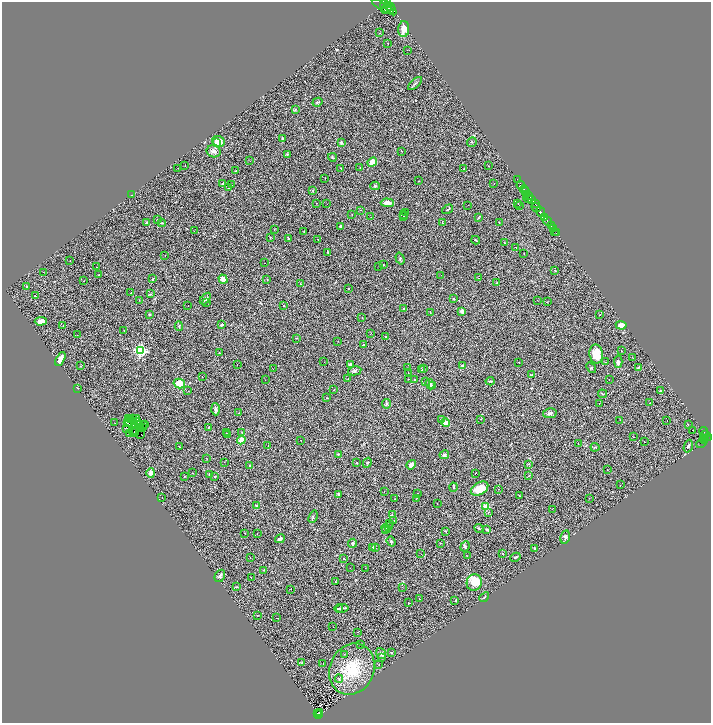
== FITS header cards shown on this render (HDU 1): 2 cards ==
NAXIS1  =                 1417
NAXIS2  =                 1442

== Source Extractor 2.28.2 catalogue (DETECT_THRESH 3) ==
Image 1417 x 1442 px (HDU 1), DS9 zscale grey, zoomed out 1/2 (1 PNG px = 2 x 2 image px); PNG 713 x 725 px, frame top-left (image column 1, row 1442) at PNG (2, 2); each listed source drawn as its Kron ellipse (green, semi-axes under 4 px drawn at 4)
Background 0.699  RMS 0.1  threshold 0.309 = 3 sigma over >= 5 px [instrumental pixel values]
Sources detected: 507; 185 cannot appear on this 1/2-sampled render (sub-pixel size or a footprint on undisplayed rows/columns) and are neither listed nor drawn; the other 322 listed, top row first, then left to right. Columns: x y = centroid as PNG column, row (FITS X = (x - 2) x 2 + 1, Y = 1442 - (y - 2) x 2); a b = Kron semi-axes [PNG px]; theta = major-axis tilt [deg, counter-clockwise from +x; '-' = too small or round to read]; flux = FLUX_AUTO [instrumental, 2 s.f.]
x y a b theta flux
386 4 6 4 43 1800
383 6 12 2 -30 800
390 6 3 2 - 430
391 8 8 4 -54 2600
386 9 6 3 29 1500
404 29 8 5 85 170
379 33 2 1 - 28
388 44 2 2 - 44
407 50 2 1 - 21
415 83 8 2 43 26
317 102 5 3 - 17
295 110 4 3 - 16
282 139 3 2 - 31
218 141 6 5 - 240
472 142 5 2 - 13
216 143 2 1 - 38
341 143 2 2 - 110
214 151 7 6 - 80
401 151 2 1 - 210
287 154 3 2 - 11
332 157 4 3 - 17
250 161 2 1 - 37
372 162 5 4 - 220
185 166 2 2 - 59
488 166 2 1 - 220
178 168 2 1 - 25
341 168 2 2 - 22
360 168 2 1 - 27
464 169 2 1 - 160
235 170 2 1 - 66
325 178 2 1 - 10
518 180 3 2 - 22
419 181 3 2 - 9.3
494 183 2 1 - 27
223 184 4 3 - 14
232 185 2 1 - 42
521 185 4 2 - 1200
375 186 4 3 - 22
229 188 2 2 - 7.9
313 190 3 2 - 11
524 190 4 2 - 730
526 192 3 1 - 370
131 195 2 1 - 7.1
527 195 2 1 - 110
528 196 2 1 - 83
528 198 5 2 - 110
532 200 3 3 - 410
316 203 2 2 - 32
387 203 7 3 -3 120
518 203 2 1 - 21
327 204 2 1 - 28
535 204 3 2 - 270
468 205 2 1 - 23
520 206 2 2 - 58
536 207 5 3 - 740
448 209 6 2 33 18
360 210 2 1 - 22
406 212 2 1 - 51
541 212 5 3 - 1600
352 214 2 1 - 48
403 214 2 2 - 150
371 217 2 2 - 93
403 217 2 1 - 21
545 217 2 2 - 480
478 218 3 2 - 10
157 220 3 2 - 9.1
548 221 5 2 - 750
147 222 4 3 - 12
499 222 2 2 - 9
162 223 4 3 - 15
442 223 2 2 - 38
551 226 3 2 - 140
341 227 3 2 - 44
274 229 2 1 - 50
554 229 3 2 - 93
194 231 2 2 - 8.2
304 231 2 1 - 56
554 231 2 1 - 13
556 233 2 1 - 24
270 237 3 2 - 9.1
288 238 4 2 - 14
318 240 2 1 - 380
476 240 4 2 - 15
504 243 2 2 - 20
516 247 2 1 - 56
328 252 2 2 - 110
524 254 2 1 - 48
165 256 2 1 - 21
400 258 6 2 -72 16
70 261 2 1 - 110
264 263 2 1 - 25
384 265 2 1 - 6.1
379 266 2 2 - 54
97 267 2 1 - 18
555 271 2 1 - 5.2
44 272 2 1 - 20
99 275 2 2 - 41
441 275 2 1 - 23
479 278 2 2 - 39
153 279 2 2 - 120
223 279 5 4 - 140
267 280 3 2 - 6.8
84 281 2 1 - 65
497 283 3 2 - 15
300 284 2 1 - 160
27 287 2 1 - 78
348 289 2 1 - 210
131 292 2 1 - 170
150 294 3 2 - 9.7
35 296 2 2 - 13
205 299 7 3 51 45
454 299 3 2 - 12
139 300 2 2 - 57
537 300 2 1 - 24
207 302 2 1 - 21
547 302 3 2 - 7.4
188 306 2 1 - 16
284 306 2 1 - 5.9
404 308 2 2 - 9.1
462 311 4 3 - 61
430 313 2 1 - 15
149 314 3 3 - 18
600 315 2 1 - 88
362 318 2 2 - 13
41 321 6 4 5 110
222 325 3 3 - 35
621 325 5 4 - 120
63 326 2 1 - 5.3
179 326 4 3 - 22
124 330 2 1 - 21
371 333 2 1 - 93
77 335 2 1 - 20
385 337 2 1 - 110
296 338 3 2 - 6.3
338 341 2 1 - 42
364 345 2 2 - 34
140 351 3 3 - 3500
621 351 2 1 - 8.4
219 352 2 1 - 52
596 354 9 6 -80 310
632 357 2 1 - 5.1
60 359 7 4 64 110
324 362 2 1 - 12
518 362 2 1 - 18
605 362 2 1 - 39
618 362 6 4 -86 59
237 365 2 1 - 29
350 365 4 2 - 31
81 366 2 1 - 7.7
463 366 2 2 - 69
407 368 2 1 - 31
423 368 2 1 - 52
591 368 6 2 -52 15
638 368 4 3 - 18
273 369 2 1 - 18
421 370 2 1 - 130
355 371 7 4 12 38
408 373 2 1 - 12
532 375 2 2 - 54
202 377 2 1 - 44
348 379 2 1 - 56
409 379 2 1 - 150
414 379 2 1 - 11
609 379 2 1 - 28
265 380 2 1 - 36
426 381 2 2 - 5.7
490 381 4 2 - 16
179 383 6 4 -14 290
430 384 5 4 - 39
432 386 2 2 - 53
77 388 2 2 - 92
333 390 2 2 - 200
661 390 3 2 - 8.8
188 391 2 1 - 6.6
602 394 4 2 - 18
327 398 2 1 - 47
649 403 2 1 - 18
387 404 5 3 - 26
599 404 2 1 - 82
216 409 6 4 -87 42
239 413 2 1 - 21
550 413 7 4 12 40
128 418 3 1 - 9.7
133 418 3 1 - 4.5
137 418 2 1 - 4.7
442 419 2 1 - 27
480 419 2 2 - 26
131 420 3 1 - 8.3
620 420 2 1 - 12
667 420 2 1 - 26
128 422 3 1 - 12
130 422 3 1 - 8.4
138 422 2 1 - 5.1
115 423 2 1 - 33
445 423 4 3 - 270
139 424 3 1 - 2.8
145 424 2 1 - 14
688 424 2 1 - 11
135 425 2 1 - 5.6
143 425 2 2 - 12
140 427 3 2 - 14
126 428 2 2 - 5.1
143 428 2 1 - 6.9
208 428 4 2 - 14
132 430 3 1 - 5.9
692 430 2 1 - 14
704 431 5 2 - 79
242 432 3 2 - 10
130 433 2 1 - 14
135 433 2 1 - 4
226 433 2 1 - 8.7
141 434 2 1 - 6.2
705 434 4 2 - 150
228 435 2 1 - 22
633 437 2 1 - 6.3
703 438 4 1 - 170
705 438 3 2 - 250
708 438 4 2 - 170
241 440 4 4 - 160
301 440 2 1 - 11
705 440 3 2 - 120
644 442 2 1 - 43
578 443 2 1 - 100
701 443 5 2 - 36
268 445 2 1 - 45
179 446 2 2 - 40
688 446 6 3 70 32
595 447 4 2 - 15
338 454 4 3 - 16
444 455 5 4 - 41
207 458 2 1 - 48
224 462 2 1 - 56
357 463 2 1 - 15
367 463 5 4 - 29
528 464 3 3 - 11
411 465 5 3 - 67
250 466 3 3 - 15
607 470 2 1 - 44
151 473 5 4 - 84
193 473 2 1 - 20
209 474 3 2 - 13
476 474 2 1 - 180
184 476 3 2 - 9.1
215 476 2 2 - 19
529 476 3 2 - 10
620 485 2 1 - 13
454 487 4 2 - 15
480 489 9 6 29 330
498 489 2 1 - 7.1
384 492 2 1 - 15
417 493 2 1 - 13
339 494 3 3 - 21
520 496 4 2 - 11
162 497 2 1 - 18
589 498 2 1 - 68
395 499 2 1 - 7.9
416 499 3 1 - 41
437 503 2 1 - 19
256 506 3 3 - 32
486 507 3 2 - 560
552 509 2 1 - 8.2
488 512 2 2 - 360
392 515 2 1 - 46
313 517 6 2 68 21
394 521 2 1 - 51
389 523 2 1 - 8
389 527 2 2 - 39
386 528 5 3 - 38
479 528 5 3 - 20
386 530 4 3 - 33
487 530 3 2 - 55
446 531 3 2 - 10
245 533 2 1 - 25
257 533 2 1 - 55
565 537 7 4 76 39
280 539 5 3 - 39
391 541 5 3 - 26
353 543 4 4 - 28
440 543 2 1 - 24
465 546 5 4 - 29
372 547 3 2 - 28
375 548 2 1 - 38
535 549 3 2 - 44
421 554 2 2 - 38
503 554 2 2 - 5.7
467 556 2 1 - 36
515 557 5 2 - 23
250 558 2 1 - 28
344 559 2 2 - 21
350 568 2 1 - 13
365 568 2 1 - 14
264 570 2 2 - 7.5
220 576 6 5 - 41
251 577 2 1 - 130
336 582 2 2 - 54
474 582 8 7 - 400
236 587 3 2 - 9.2
402 587 2 1 - 17
291 589 2 1 - 160
484 597 5 2 - 14
419 599 2 1 - 240
455 601 2 2 - 51
408 603 2 2 - 66
342 608 6 2 8 790
339 609 4 2 - 700
257 616 2 2 - 75
276 618 2 1 - 35
333 627 2 1 - 15
357 632 2 2 - 26
361 645 2 2 - 520
392 652 2 2 - 27
344 654 2 1 - 17
381 654 6 4 -52 50
382 657 2 1 - 210
302 663 3 2 - 12
323 664 2 2 - 48
379 665 2 1 - 20
352 669 26 22 65 820
339 679 4 3 - 29
319 712 2 2 - 1200
317 713 2 1 - 84
319 715 2 2 - 180
At the frame edge (FLAGS 8, measured only in part): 1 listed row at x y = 386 4
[185 sub-pixel or undisplayed-footprint detections neither listed nor drawn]